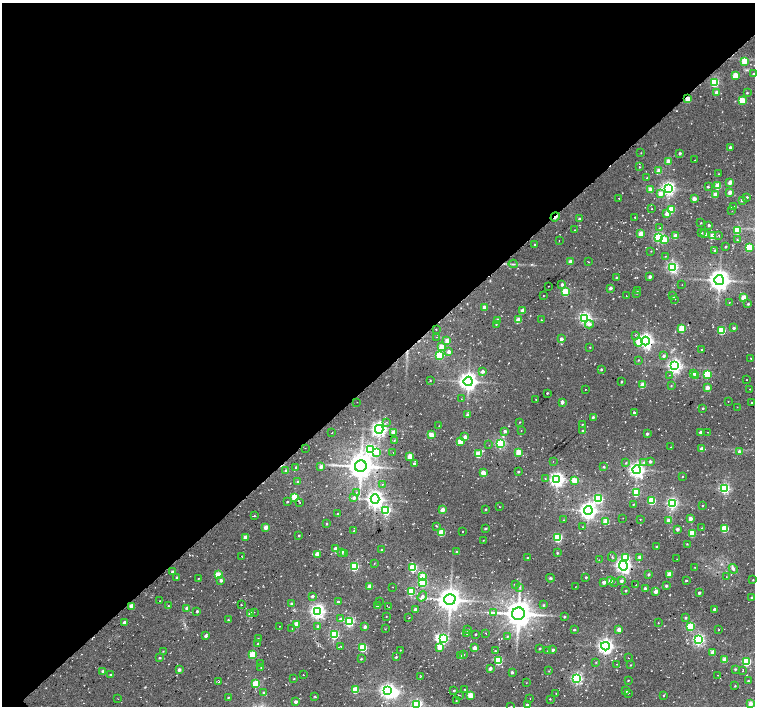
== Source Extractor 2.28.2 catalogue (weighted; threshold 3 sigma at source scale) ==
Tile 2 of 4 x 4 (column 2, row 1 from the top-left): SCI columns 1514-3019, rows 4458-5865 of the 6052 x 6034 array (HDU 1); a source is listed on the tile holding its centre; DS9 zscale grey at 2 x 2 block average (1 PNG px = mean of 2 x 2 image px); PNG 757 x 708 px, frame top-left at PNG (2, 3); each listed source drawn as its Kron ellipse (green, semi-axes under 4 px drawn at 4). Shown black and unused: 53% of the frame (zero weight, under 2 of 3 exposures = <1% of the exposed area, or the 3 px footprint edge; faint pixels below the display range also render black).
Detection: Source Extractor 2.28.2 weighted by HDU 2 'WHT'; one run over the whole footprint, this tile lists its part. Background 0.085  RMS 0.0093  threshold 0.0419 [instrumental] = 3 sigma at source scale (4.5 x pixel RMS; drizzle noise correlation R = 1.50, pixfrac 1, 0.0396/0.0396 arcsec/px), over >= 5 px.
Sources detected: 416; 3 inside a brighter object's white glare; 13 cosmic-ray / hot-pixel residue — neither listed nor drawn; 3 coinciding with a brighter row at this scale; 1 inside a brighter listed object's ellipse — not listed separately; the other 396 listed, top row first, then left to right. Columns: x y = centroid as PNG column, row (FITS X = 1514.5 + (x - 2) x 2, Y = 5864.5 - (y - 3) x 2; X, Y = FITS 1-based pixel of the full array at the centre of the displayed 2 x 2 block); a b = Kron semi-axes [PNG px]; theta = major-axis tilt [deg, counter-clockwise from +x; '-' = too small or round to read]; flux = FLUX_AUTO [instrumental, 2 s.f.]
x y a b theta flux
744 61 4 3 - 42
754 74 2 2 - 3.7
735 75 3 3 - 39
714 82 4 3 - 180
716 92 3 3 - 6.5
747 93 2 2 - 1.9
688 99 3 3 - 35
742 100 3 3 - 57
730 147 3 3 - 4.5
641 153 3 2 - 0.91
680 153 2 2 - 4.4
695 160 2 2 - 0.59
668 161 3 3 - 19
639 167 2 2 - 1.5
659 171 3 3 - 23
718 174 2 2 - 1.5
647 178 2 2 - 0.86
730 182 3 2 - 17
718 186 4 3 - 45
708 187 3 2 - 2.3
668 188 4 4 - 600
650 189 3 3 - 19
730 192 3 2 - 14
660 194 3 3 - 22
715 195 3 2 - 22
747 197 2 2 - 2.5
619 198 2 2 - 0.9
694 199 3 2 - 18
742 200 3 3 - 4.5
734 207 3 2 - 1.6
652 209 2 2 - 0.94
671 209 3 3 - 76
732 211 2 2 - 0.74
667 213 3 3 - 20
555 217 5 2 - 16
635 217 2 2 - 1.9
579 219 2 2 - 3.4
701 223 2 2 - 1.2
709 225 2 2 - 4.5
660 228 2 2 - 0.95
575 230 3 2 - 0.96
737 230 3 3 - 69
641 233 3 3 - 26
701 233 3 2 - 2.1
705 234 2 2 - 7.8
719 235 4 2 - 1.5
675 236 3 2 - 20
712 236 3 3 - 32
658 237 4 3 - 270
664 240 3 3 - 36
737 240 2 2 - 2
559 241 2 2 - 0.75
535 245 2 2 - 3.7
726 247 2 2 - 1.9
749 247 3 3 - 96
715 250 3 3 - 3.4
651 251 2 2 - 0.9
665 256 2 2 - 0.86
570 261 3 2 - 20
589 262 2 2 - 1.1
513 264 4 2 - 2.5
673 267 4 3 - 360
616 277 2 2 - 1.7
650 277 3 2 - 7.1
719 280 5 5 - 1700
562 284 3 3 - 4.7
682 285 2 2 - 0.61
549 286 2 2 - 1.3
610 288 3 2 - 3.6
637 291 2 2 - 0.82
565 292 3 3 - 97
637 293 2 2 - 0.95
543 295 2 2 - 0.94
626 296 2 2 - 0.82
672 296 2 2 - 1.5
744 298 4 3 - 35
675 299 2 2 - 0.67
729 302 2 2 - 0.81
748 304 3 2 - 2.3
484 307 3 3 - 10
523 310 3 2 - 24
585 318 4 3 - 480
518 320 3 3 - 33
541 320 2 2 - 1.3
498 321 3 2 - 18
496 324 3 2 - 1.5
589 324 4 4 - 8.6
682 328 3 3 - 66
734 328 2 2 - 5.7
436 329 2 2 - 2.2
722 330 3 3 - 91
635 335 3 2 - 0.99
436 337 2 2 - 0.8
561 339 3 3 - 7.6
447 341 3 3 - 17
645 341 4 4 - 760
638 342 4 4 - 25
442 347 3 3 - 33
590 347 2 2 - 1.1
702 350 2 2 - 2.7
449 352 3 3 - 13
440 355 3 3 - 160
664 356 3 3 - 6
751 358 2 2 - 1.8
638 360 3 2 - 1.7
675 366 4 4 - 670
601 369 2 2 - 2.6
483 371 2 2 - 7.7
694 373 3 3 - 5.2
707 374 3 3 - 110
669 375 2 2 - 0.64
695 376 3 3 - 12
746 380 2 2 - 1.5
430 381 4 2 - 0.86
468 381 4 4 - 1300
621 382 2 2 - 2
642 385 3 2 - 29
671 386 3 2 - 1.3
707 388 3 2 - 17
585 389 2 2 - 3.2
750 389 2 2 - 1.6
547 393 2 2 - 2
461 399 2 2 - 0.83
536 400 2 2 - 0.78
728 401 2 2 - 0.71
357 402 2 2 - 0.59
562 402 3 2 - 9
752 402 2 2 - 1
737 407 2 2 - 0.7
703 408 3 2 - 2.3
634 412 3 2 - 5.4
467 415 4 3 - 5
593 417 3 2 - 3.8
387 422 2 2 - 1.2
520 422 2 2 - 1
582 424 2 2 - 1.2
439 426 3 2 - 1
379 429 4 4 - 840
521 430 2 2 - 0.84
505 431 3 2 - 6.5
583 431 2 2 - 3.3
701 432 2 2 - 8.1
707 432 2 2 - 0.76
332 433 2 2 - 0.87
393 433 3 3 - 15
647 433 2 2 - 5.7
431 435 3 3 - 40
465 437 3 3 - 11
394 441 3 2 - 2
460 441 3 3 - 50
500 443 3 3 - 290
489 445 2 2 - 0.67
671 447 2 2 - 1.2
305 448 2 2 - 0.72
371 449 4 3 - 350
702 449 3 3 - 9
739 451 3 3 - 7.3
377 452 4 3 - 30
393 452 2 2 - 1.2
519 452 3 3 - 40
478 454 3 3 - 61
410 456 3 3 - 38
553 461 2 2 - 0.71
650 461 3 3 - 4.9
644 462 4 3 - 3.3
626 463 3 2 - 1.8
414 464 3 3 - 4.3
361 466 6 6 - 2600
604 466 3 2 - 2.5
296 467 2 2 - 2.2
321 467 3 2 - 11
286 470 2 2 - 3.2
636 470 4 4 - 790
518 471 2 2 - 2.2
483 472 3 2 - 22
682 476 2 2 - 1.3
545 478 3 2 - 1.3
557 479 4 4 - 690
574 480 3 3 - 37
298 482 3 2 - 3.1
382 484 2 2 - 1.3
724 488 3 3 - 330
636 492 3 3 - 110
356 493 2 2 - 1.3
295 497 3 3 - 63
354 498 3 3 - 7
375 499 4 4 - 1100
598 499 3 3 - 240
652 501 3 3 - 88
287 502 2 2 - 2.4
300 502 2 2 - 0.91
672 503 3 3 - 380
633 504 3 2 - 1.4
702 505 2 2 - 1.3
500 507 2 2 - 0.85
485 509 2 2 - 1.8
386 510 4 3 - 210
443 510 3 2 - 22
588 510 4 4 - 990
338 513 2 2 - 1.4
254 516 2 2 - 1.3
623 518 2 2 - 0.77
640 519 2 2 - 0.84
690 519 2 2 - 15
564 520 3 2 - 0.88
606 521 3 3 - 33
668 521 3 3 - 13
326 524 2 2 - 2.1
436 526 3 2 - 1.5
266 527 3 2 - 19
583 527 2 2 - 1
485 528 3 3 - 2.3
701 528 2 2 - 0.8
725 528 3 3 - 80
677 529 3 2 - 5.8
354 531 2 2 - 1.2
462 531 2 2 - 1
442 533 3 3 - 56
692 533 3 3 - 65
299 535 2 2 - 2.1
245 537 3 2 - 19
558 538 3 3 - 180
483 540 2 2 - 0.84
687 544 2 2 - 1.2
656 547 2 2 - 1.6
336 549 3 2 - 19
381 550 2 2 - 1.2
457 551 3 2 - 1.8
341 552 3 2 - 13
345 553 3 2 - 1.6
557 553 3 2 - 2.4
317 554 3 2 - 22
241 556 2 2 - 0.97
612 557 4 2 - 1.9
626 557 3 3 - 57
639 557 2 2 - 8.6
528 558 2 2 - 4.5
677 559 2 2 - 0.76
599 560 2 2 - 0.8
374 563 3 2 - 0.97
623 565 5 4 - 760
354 567 3 3 - 170
695 567 2 2 - 0.86
413 568 3 3 - 110
733 569 5 4 - 5.1
172 572 3 2 - 4.3
649 574 3 2 - 3.6
669 574 3 2 - 39
218 575 3 3 - 47
422 576 3 3 - 41
177 577 3 2 - 3
586 577 2 2 - 2.9
726 577 2 2 - 0.85
198 578 2 2 - 1.1
550 578 4 4 - 2.8
221 580 3 3 - 5.8
686 580 3 2 - 1.5
753 580 2 2 - 1.2
610 581 3 3 - 15
621 581 3 3 - 6.1
604 582 3 2 - 8.7
614 582 2 2 - 0.91
422 583 3 3 - 130
515 585 3 2 - 1.8
636 585 2 2 - 0.59
370 586 3 3 - 17
666 586 2 2 - 4.2
392 587 2 2 - 0.63
520 587 3 2 - 1.9
575 587 2 2 - 0.69
645 588 2 2 - 5.9
626 591 2 2 - 2.8
656 591 3 3 - 13
411 592 3 3 - 88
699 593 2 2 - 5.9
313 596 3 2 - 3.9
422 596 5 3 - 7.6
752 598 2 2 - 4.5
450 599 5 5 - 2400
159 601 2 2 - 0.78
379 601 2 2 - 0.9
338 602 2 2 - 4.4
291 603 3 2 - 3.2
241 605 2 2 - 1.4
377 605 2 2 - 4.8
544 605 3 3 - 2.4
131 606 3 3 - 18
168 606 3 2 - 2.5
389 607 2 2 - 1.3
187 608 3 3 - 6.7
415 609 2 2 - 7.7
714 609 2 2 - 6.8
197 611 2 2 - 4.2
317 611 4 4 - 700
254 612 2 2 - 0.86
493 612 4 2 - 2.4
251 614 3 2 - 26
518 614 6 6 - 3300
386 616 2 2 - 0.81
564 617 3 2 - 2.3
408 618 2 2 - 1.8
686 618 2 2 - 3.5
340 619 4 2 - 3.2
228 620 2 2 - 1.8
124 622 3 3 - 4.5
349 622 3 3 - 240
658 623 2 2 - 0.73
296 624 3 2 - 29
279 626 2 2 - 0.7
318 626 3 3 - 3.4
365 627 3 2 - 11
690 627 3 3 - 110
292 629 2 2 - 1.7
385 629 2 2 - 1
468 630 2 2 - 2.3
574 630 3 2 - 1.8
619 630 3 2 - 22
718 630 2 2 - 1
467 633 2 2 - 1.5
486 633 2 2 - 0.91
476 634 2 2 - 1.8
334 635 3 3 - 190
206 636 3 2 - 6.2
507 636 4 2 - 1.8
258 639 3 3 - 2.1
444 639 3 3 - 170
698 640 4 3 - 410
257 644 3 2 - 1.6
341 646 3 2 - 1.2
605 646 4 4 - 850
440 647 3 3 - 32
363 648 3 3 - 100
475 648 3 2 - 16
540 648 2 2 - 2
400 650 2 2 - 0.96
553 650 2 2 - 5
163 651 2 2 - 1.2
495 651 2 2 - 2.4
548 651 2 2 - 1.1
713 652 3 2 - 24
253 655 3 3 - 76
464 655 3 2 - 1.4
461 656 4 3 - 3.5
396 657 3 2 - 2
160 658 3 2 - 1.9
628 658 2 2 - 0.84
361 659 3 2 - 1.6
725 659 3 2 - 27
498 661 3 3 - 140
596 662 3 2 - 1.3
747 662 3 3 - 160
261 664 3 2 - 1.6
616 664 2 2 - 0.77
630 665 2 2 - 1.2
261 667 3 2 - 1.3
490 668 2 2 - 9.7
735 669 2 2 - 2.8
179 670 2 2 - 9.2
743 670 2 2 - 2
102 671 2 2 - 4.3
549 671 3 2 - 1
512 672 2 2 - 4
110 675 2 2 - 3.3
303 675 2 2 - 0.9
718 675 2 2 - 0.69
421 676 2 2 - 1.2
294 678 2 2 - 1.5
577 678 3 3 - 370
628 680 2 2 - 1.6
748 681 2 2 - 2
218 682 3 2 - 1.2
526 683 2 2 - 1
256 684 3 3 - 93
735 686 2 2 - 1.3
465 689 2 2 - 1.3
355 690 3 3 - 52
454 690 2 2 - 2.6
387 691 4 4 - 750
626 691 2 2 - 9.1
264 693 3 3 - 1.9
556 693 2 2 - 1
628 693 3 2 - 1.5
459 695 2 2 - 1.4
470 695 3 3 - 54
315 696 4 2 - 2.1
663 696 3 2 - 1.2
228 698 2 2 - 1.7
530 698 2 2 - 0.91
118 699 2 2 - 0.64
550 699 2 2 - 1.1
456 701 2 2 - 1.1
296 702 2 2 - 8.2
417 704 3 3 - 340
750 704 3 2 - 27
527 705 2 2 - 8.4
511 706 2 2 - 0.75
Overlapping masked pixels (flux is a lower limit): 2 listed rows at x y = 688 99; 555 217
Isophote crosses this tile's border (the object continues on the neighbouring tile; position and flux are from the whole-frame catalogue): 3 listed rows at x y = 754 74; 417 704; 511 706
Diffuse or blended objects may show on this block-average render without a row.